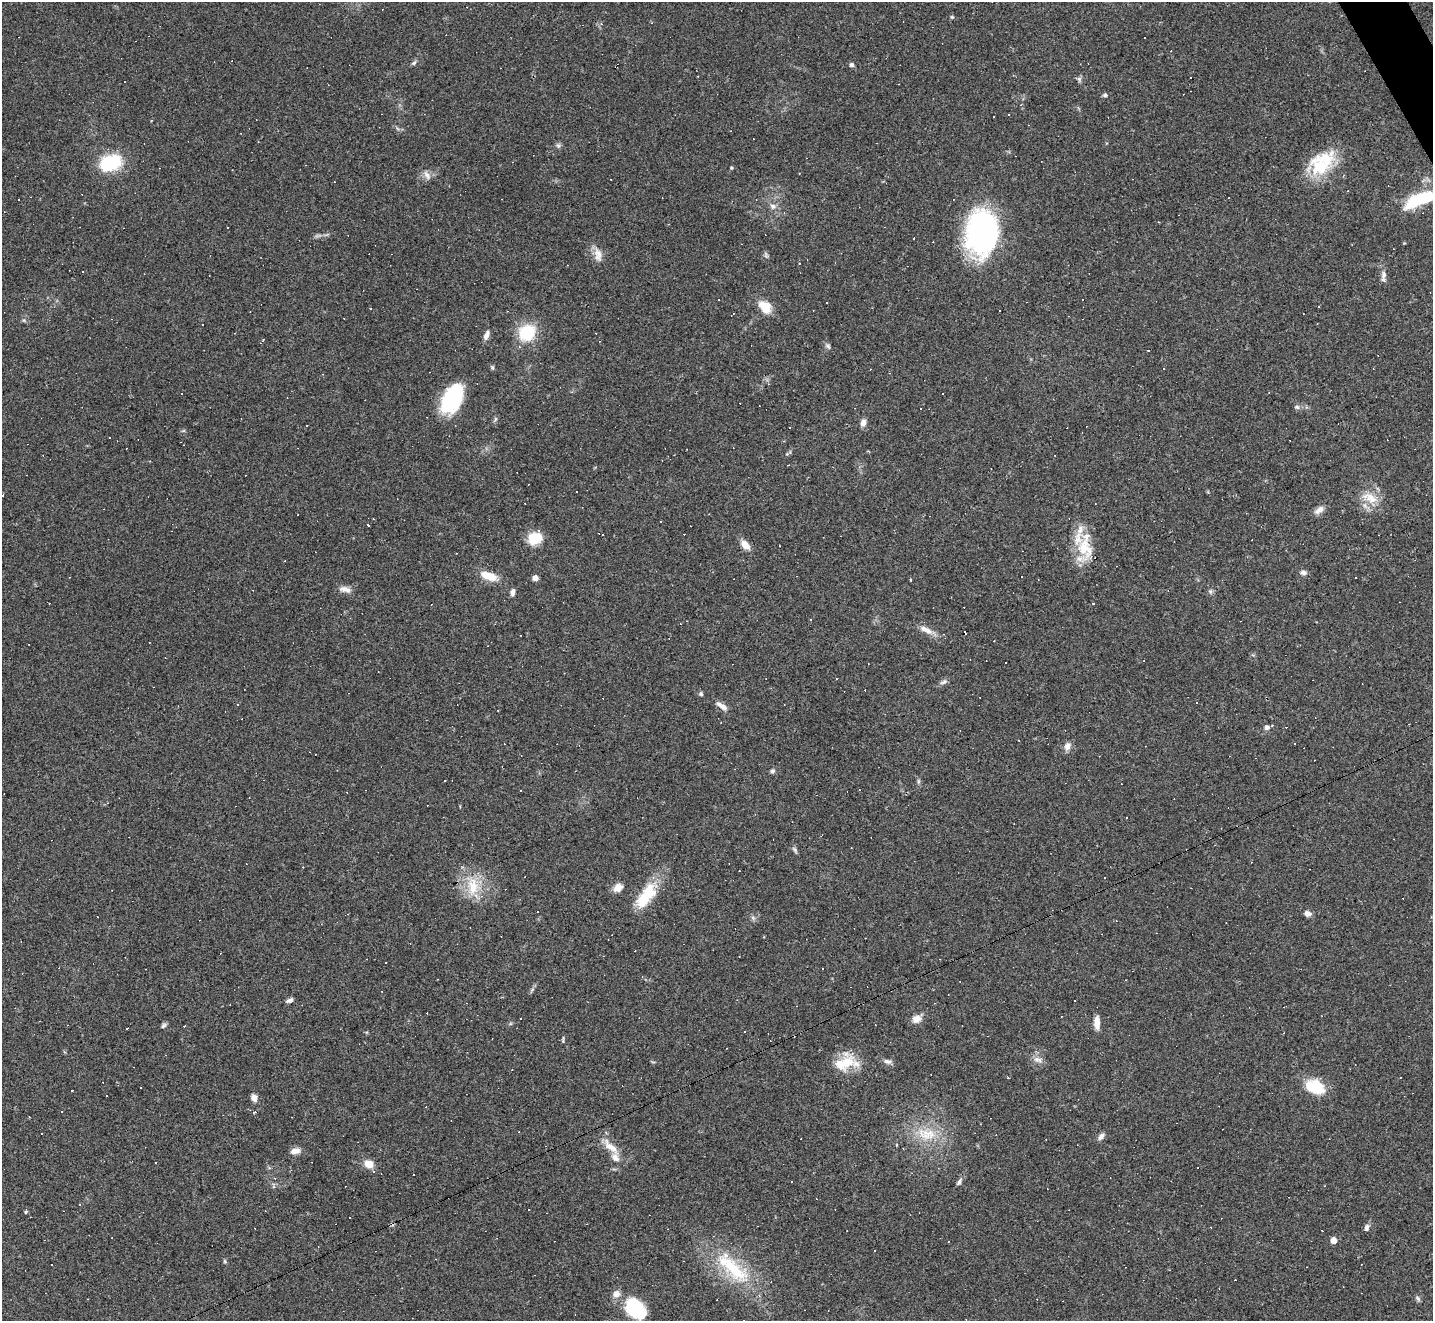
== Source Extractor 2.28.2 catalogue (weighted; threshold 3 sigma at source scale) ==
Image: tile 10 of 4 x 4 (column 2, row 3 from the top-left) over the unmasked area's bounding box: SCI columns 1431-2861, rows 1605-2923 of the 5722 x 5712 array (HDU 1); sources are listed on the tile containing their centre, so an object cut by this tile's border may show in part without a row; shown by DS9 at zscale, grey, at full resolution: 1 PNG px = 1 image px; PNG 1435 x 1323 px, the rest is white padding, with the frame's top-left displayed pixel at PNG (2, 2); no overlay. <1% of this frame is shown black and not used: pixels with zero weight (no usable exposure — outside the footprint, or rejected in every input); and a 3 px margin inside the footprint's outer edge (the drizzle kernel's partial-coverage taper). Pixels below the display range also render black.
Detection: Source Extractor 2.28.2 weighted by HDU 2 'WHT'; one run over the whole footprint, this tile lists its part. Background 0.0823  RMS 0.0065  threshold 0.0293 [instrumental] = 3 sigma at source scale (4.5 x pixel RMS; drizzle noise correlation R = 1.50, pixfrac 1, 0.05/0.05 arcsec/px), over >= 5 px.
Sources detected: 210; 102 cosmic-ray / hot-pixel residue — not listed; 4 inside a brighter listed object's ellipse — not listed separately; the other 104 listed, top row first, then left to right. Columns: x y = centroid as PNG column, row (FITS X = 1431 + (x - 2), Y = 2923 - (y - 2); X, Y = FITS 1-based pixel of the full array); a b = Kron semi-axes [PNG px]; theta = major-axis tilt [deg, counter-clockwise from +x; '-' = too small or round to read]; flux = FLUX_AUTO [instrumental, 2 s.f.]
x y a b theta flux
952 17 5 5 - 0.86
601 24 5 4 - 0.82
414 63 7 5 45 1.4
851 65 6 5 - 1.5
1079 80 6 4 74 1.4
1105 95 6 5 - 1.3
558 146 6 6 - 1.4
110 163 20 13 22 44
1322 163 36 23 44 33
731 168 4 4 - 0.69
427 175 14 7 -59 3.5
611 180 2 2 - 0.38
1422 199 35 12 22 36
773 206 9 7 -17 2.9
227 227 3 2 - 0.62
982 232 48 33 85 120
598 255 21 10 -77 6
766 255 11 4 -85 1.4
1384 275 14 7 -89 3.1
827 303 2 2 - 0.46
1319 306 3 3 - 9.4
765 307 16 12 -44 11
370 309 2 2 - 0.53
202 325 3 2 - 0.61
527 332 18 15 34 27
486 335 12 6 66 3.3
263 339 3 3 - 1.1
828 346 9 6 -45 1.6
492 367 7 5 -73 1
942 394 3 2 - 0.64
452 399 29 17 61 51
1297 407 8 5 -11 1.6
921 408 2 2 - 0.6
863 423 9 6 76 3.5
110 438 2 2 - 0.66
576 492 3 3 - 4.2
1370 498 24 12 -27 11
1319 510 15 7 37 3.8
368 525 3 3 - 2.3
535 538 16 13 15 14
745 545 12 8 -47 6.2
1085 550 31 21 -75 23
1303 572 8 5 -39 2.2
488 576 21 9 -20 12
1355 577 2 2 - 0.53
535 578 5 4 - 4.6
910 580 3 3 - 2.8
345 589 17 8 -11 3.9
1210 591 8 6 -89 1.5
513 592 9 5 78 2.3
1093 603 3 3 - 11
926 630 21 8 -24 6.1
943 682 11 5 28 2
701 694 6 5 - 1.2
1197 703 3 3 - 4
722 706 16 6 -35 4.5
1267 727 7 7 - 2.5
1067 746 10 8 62 4
772 771 6 6 - 1.5
918 781 7 4 90 1.1
520 790 3 2 - 0.72
1105 878 3 2 - 0.73
473 886 28 17 88 20
618 888 13 9 29 4.7
646 896 37 15 54 24
1307 913 8 6 -14 3.3
753 918 7 5 -46 1.4
739 956 3 2 - 0.37
290 1000 9 5 22 2
521 1018 3 3 - 1.9
916 1019 12 10 25 5
1097 1023 15 6 89 5.6
163 1025 8 5 41 1.4
184 1026 3 3 - 1.4
1283 1033 3 2 - 0.45
563 1040 9 3 89 0.9
1037 1060 13 8 -15 3.8
888 1061 12 6 -7 2.5
847 1062 30 16 -3 17
1315 1087 23 15 -24 20
254 1098 8 6 -64 3.4
61 1111 3 3 - 3.8
255 1112 3 3 - 12
41 1134 3 3 - 3
926 1134 32 17 -10 22
1101 1136 10 6 54 2.6
897 1144 4 3 - 0.63
611 1147 28 10 -43 9.8
903 1149 3 2 - 0.57
295 1151 13 7 12 4.2
155 1163 3 2 - 0.46
369 1164 11 8 -24 7.2
1198 1167 3 3 - 0.88
275 1178 4 3 - 0.59
791 1182 3 3 - 0.71
959 1182 11 5 59 1.9
26 1212 5 4 - 0.82
1366 1228 8 6 64 2.5
1333 1240 5 5 - 7.1
225 1261 6 4 -62 0.87
732 1268 64 22 -44 48
616 1294 10 9 - 4.1
1418 1298 8 5 -46 1.4
636 1308 22 16 -40 41
Isophote crosses this tile's border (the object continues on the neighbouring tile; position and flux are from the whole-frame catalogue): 1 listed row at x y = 1422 199